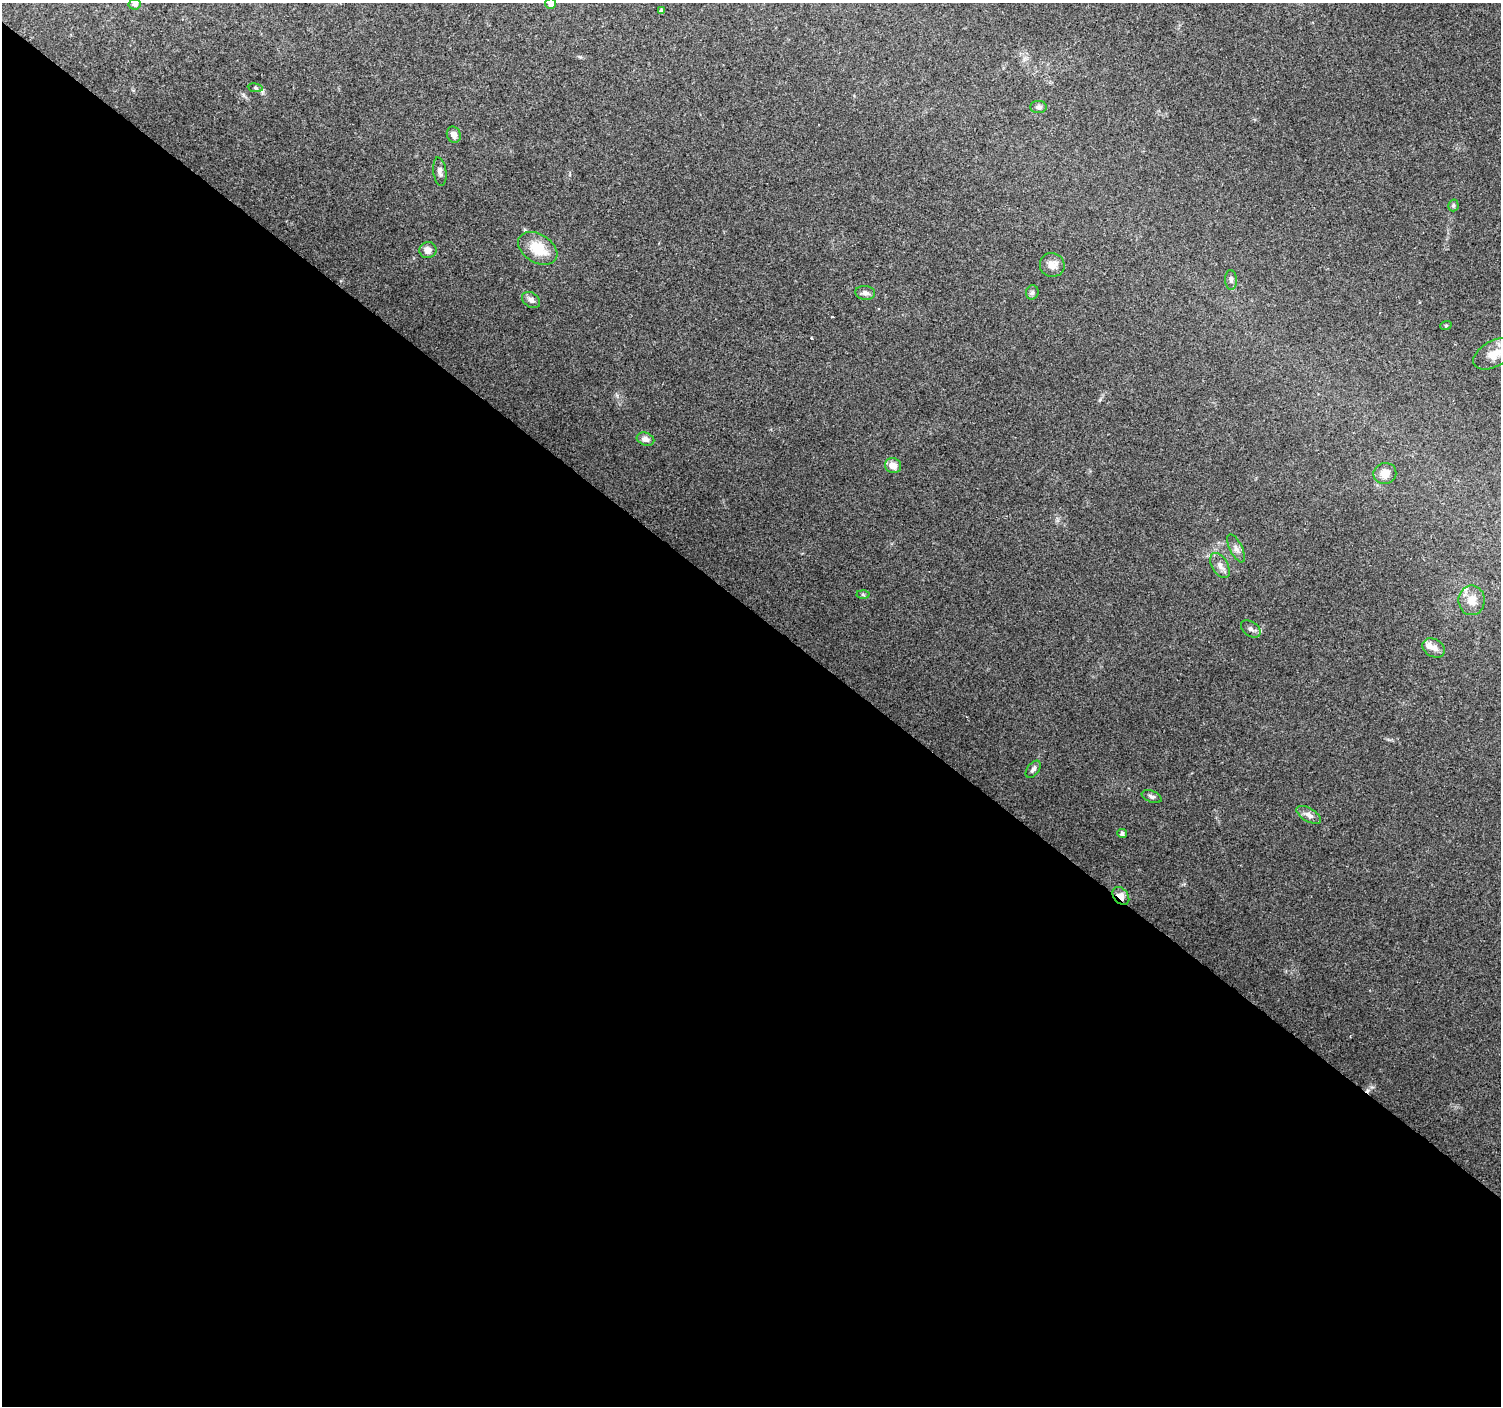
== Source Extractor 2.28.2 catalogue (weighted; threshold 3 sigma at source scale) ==
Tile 14 of 4 x 4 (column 2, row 4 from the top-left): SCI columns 1500-2998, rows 173-1576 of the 6003 x 6027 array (HDU 1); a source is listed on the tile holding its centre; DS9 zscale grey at full resolution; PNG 1503 x 1408 px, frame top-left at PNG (2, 3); each listed source drawn as its Kron ellipse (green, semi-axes under 4 px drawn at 4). Shown black and unused: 57% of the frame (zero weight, under 2 of 3 exposures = <1% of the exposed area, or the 3 px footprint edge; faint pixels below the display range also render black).
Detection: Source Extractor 2.28.2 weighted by HDU 2 'WHT'; one run over the whole footprint, this tile lists its part. Background 0.0974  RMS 0.0081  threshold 0.0364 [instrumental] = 3 sigma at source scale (4.5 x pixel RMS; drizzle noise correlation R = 1.50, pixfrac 1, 0.0396/0.0396 arcsec/px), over >= 5 px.
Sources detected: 36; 3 cosmic-ray / hot-pixel residue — neither listed nor drawn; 2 inside a brighter listed object's ellipse — not listed separately; the other 31 listed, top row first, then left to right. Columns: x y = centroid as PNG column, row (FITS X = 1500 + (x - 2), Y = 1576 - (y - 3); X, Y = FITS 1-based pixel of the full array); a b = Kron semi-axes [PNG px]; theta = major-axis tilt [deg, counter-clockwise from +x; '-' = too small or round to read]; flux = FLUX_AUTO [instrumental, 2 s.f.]
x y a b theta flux
135 4 6 5 - 2.7
551 4 5 5 - 4.8
661 11 4 3 - 2.2
255 88 7 4 -8 1.4
1038 107 8 6 0 2.6
454 135 8 7 - 4.9
440 172 14 6 -83 3.7
1453 205 6 5 - 1.5
538 248 21 14 -32 21
428 250 8 8 - 5.3
1052 265 12 12 - 7.1
1231 280 10 6 -87 2.8
1032 292 7 6 - 2
865 293 10 7 -6 3.3
531 300 10 7 -33 3.6
1446 325 6 3 19 0.81
1494 354 23 12 29 12
645 439 9 6 -17 4.4
893 466 8 7 - 7.4
1385 473 11 10 - 7.4
1236 548 15 6 -64 3.9
1220 566 14 8 -59 5
863 595 6 4 -2 1.3
1472 600 15 13 90 9.8
1251 629 11 7 -36 2.7
1434 648 12 9 -29 5
1033 769 10 5 51 2.5
1152 797 10 5 -22 2.3
1309 815 14 6 -31 4.6
1122 833 4 4 - 2
1121 896 10 7 -50 6.8
Overlapping masked pixels (flux is a lower limit): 1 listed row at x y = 1121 896
Isophote crosses this tile's border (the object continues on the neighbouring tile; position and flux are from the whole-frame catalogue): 2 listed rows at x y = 135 4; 551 4